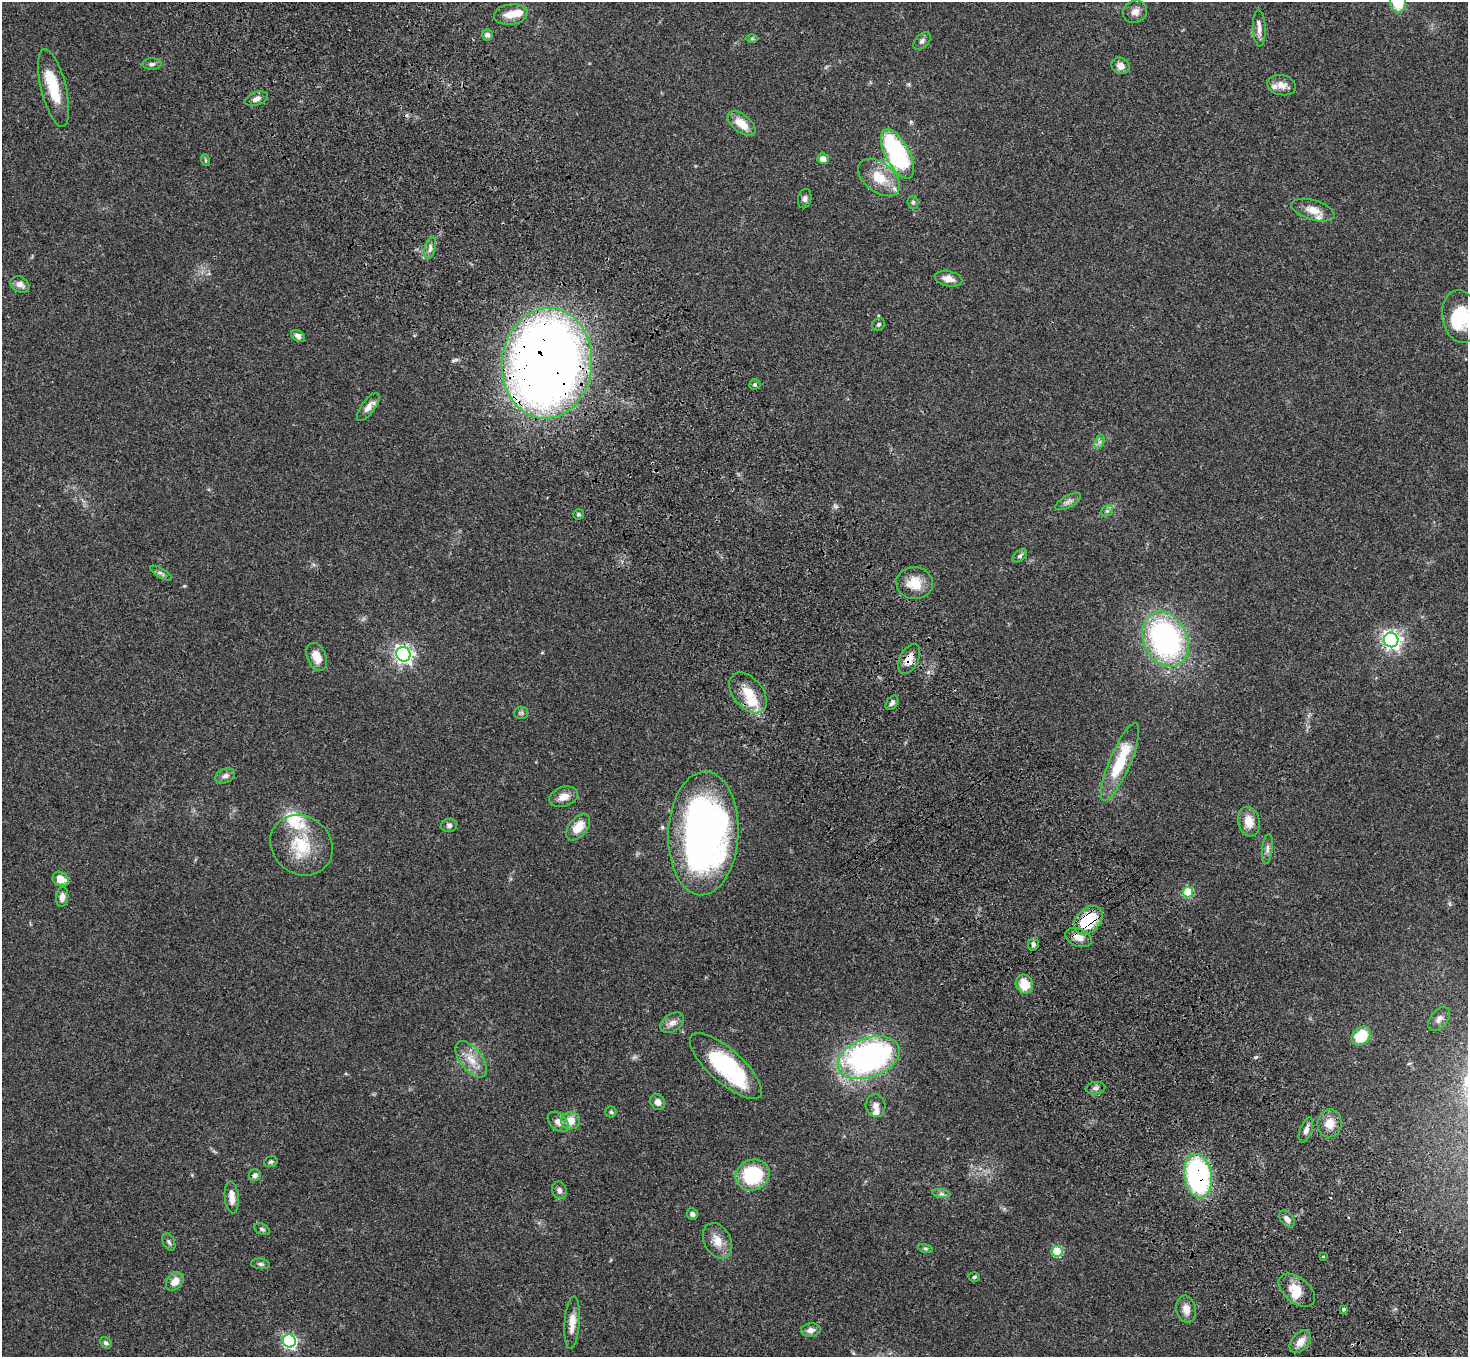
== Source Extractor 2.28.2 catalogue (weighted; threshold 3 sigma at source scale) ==
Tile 6 of 4 x 4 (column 2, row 2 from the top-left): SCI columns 1573-3038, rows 3088-4442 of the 6075 x 6036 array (HDU 1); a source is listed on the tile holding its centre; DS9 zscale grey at full resolution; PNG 1470 x 1359 px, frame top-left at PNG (2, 2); each listed source drawn as its Kron ellipse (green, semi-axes under 4 px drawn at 4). Shown black and unused: <1% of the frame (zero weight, under 3 of 4 exposures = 6% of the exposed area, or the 3 px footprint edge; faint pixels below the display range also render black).
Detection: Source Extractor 2.28.2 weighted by HDU 2 'WHT'; one run over the whole footprint, this tile lists its part. Background 0.0482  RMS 0.0054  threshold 0.0243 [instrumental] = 3 sigma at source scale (4.5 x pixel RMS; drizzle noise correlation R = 1.50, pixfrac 1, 0.05/0.05 arcsec/px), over >= 5 px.
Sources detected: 109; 1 too faint to see at this stretch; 1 inside a brighter object's white glare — neither listed nor drawn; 7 inside a brighter listed object's ellipse — not listed separately; the other 100 listed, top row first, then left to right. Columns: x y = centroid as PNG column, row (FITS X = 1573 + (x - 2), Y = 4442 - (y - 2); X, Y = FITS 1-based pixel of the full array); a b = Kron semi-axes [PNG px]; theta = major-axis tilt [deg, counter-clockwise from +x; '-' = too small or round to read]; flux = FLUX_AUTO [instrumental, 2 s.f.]
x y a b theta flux
1398 2 11 8 -84 19
1135 12 12 11 - 3.5
511 15 17 10 8 6.6
1259 28 18 6 -88 3.4
487 35 5 5 - 1.9
752 38 6 4 -1 0.73
922 41 10 6 46 1.8
152 64 9 5 1 1.5
1120 66 9 8 - 3.5
1281 85 14 10 -12 4.3
53 88 40 12 -76 18
256 99 12 6 20 2.8
742 123 16 9 -38 8
898 154 27 12 -62 84
823 159 6 5 - 3.6
205 160 6 4 -72 0.68
879 177 24 14 -38 13
805 198 10 6 77 1.8
913 202 6 5 - 1
1313 210 22 10 -16 6.3
430 248 11 5 73 2
948 279 14 7 -13 4.2
20 284 10 7 -32 3.2
1461 316 26 18 -80 23
879 324 7 6 - 1.1
298 336 7 5 -34 2.3
547 363 55 45 84 630
755 384 5 5 - 0.83
368 407 16 7 54 3.5
1099 442 7 4 71 1.3
1068 502 14 6 29 2.2
1107 511 6 5 - 1
578 514 5 5 - 0.97
1020 556 8 5 37 1.2
161 573 12 4 -31 1.5
915 583 18 16 -5 10
1165 639 28 22 -65 110
1391 640 7 7 - 230
403 654 7 7 - 220
317 657 14 9 -68 6.9
909 659 16 9 63 5.6
748 693 23 15 -51 11
892 703 8 5 55 1.5
521 713 7 6 - 1.2
1120 762 42 10 67 25
225 776 10 7 21 2.5
563 797 15 9 19 4.8
1249 822 15 10 -76 7.4
449 825 8 6 10 1.7
578 827 15 9 51 9
703 833 62 35 87 270
301 845 33 28 -39 24
1267 849 15 5 83 2.1
60 879 8 7 - 6.5
1188 892 5 5 - 26
62 897 10 6 83 3
1088 920 16 11 45 25
1078 937 14 9 -22 4.1
1033 944 6 5 - 1.5
1024 984 10 8 -70 9.1
1439 1019 14 8 49 3
672 1023 13 8 33 3.4
1361 1036 10 8 45 18
869 1058 32 19 20 150
471 1059 21 11 -53 7.7
726 1066 46 16 -42 58
1095 1088 10 6 7 1.8
658 1102 8 7 - 3
876 1106 11 9 -75 3
611 1112 5 5 - 0.75
570 1121 9 8 - 6.5
558 1122 12 8 -44 3.4
1330 1123 14 12 80 7.2
1306 1130 13 6 70 2.6
271 1162 7 5 16 1
255 1175 6 5 - 2
753 1175 17 15 26 37
1198 1176 22 14 -81 88
559 1190 9 7 -69 2
941 1194 9 4 -9 1.4
232 1197 16 7 -85 5.2
692 1214 6 5 - 1.7
1287 1219 10 6 -50 2.5
262 1229 8 5 -23 1.2
718 1241 19 13 -63 7.2
169 1242 9 5 -66 1.3
925 1248 8 3 -19 0.8
1057 1251 5 5 - 29
1323 1257 3 2 - 0.53
260 1264 9 5 -6 1.2
974 1277 5 4 - 0.76
175 1281 10 7 46 5.2
1297 1290 21 12 -39 9.4
1186 1309 14 9 -77 4.6
1343 1309 3 3 - 17
572 1323 26 7 86 6.2
811 1330 9 7 6 2.9
289 1341 6 6 - 98
1300 1342 13 8 47 5.2
106 1343 6 5 - 1.1
Overlapping masked pixels (flux is a lower limit): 5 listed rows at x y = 547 363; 909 659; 703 833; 1088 920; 1198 1176
Isophote crosses this tile's border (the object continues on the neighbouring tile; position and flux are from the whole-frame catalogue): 2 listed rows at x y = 1398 2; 1461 316